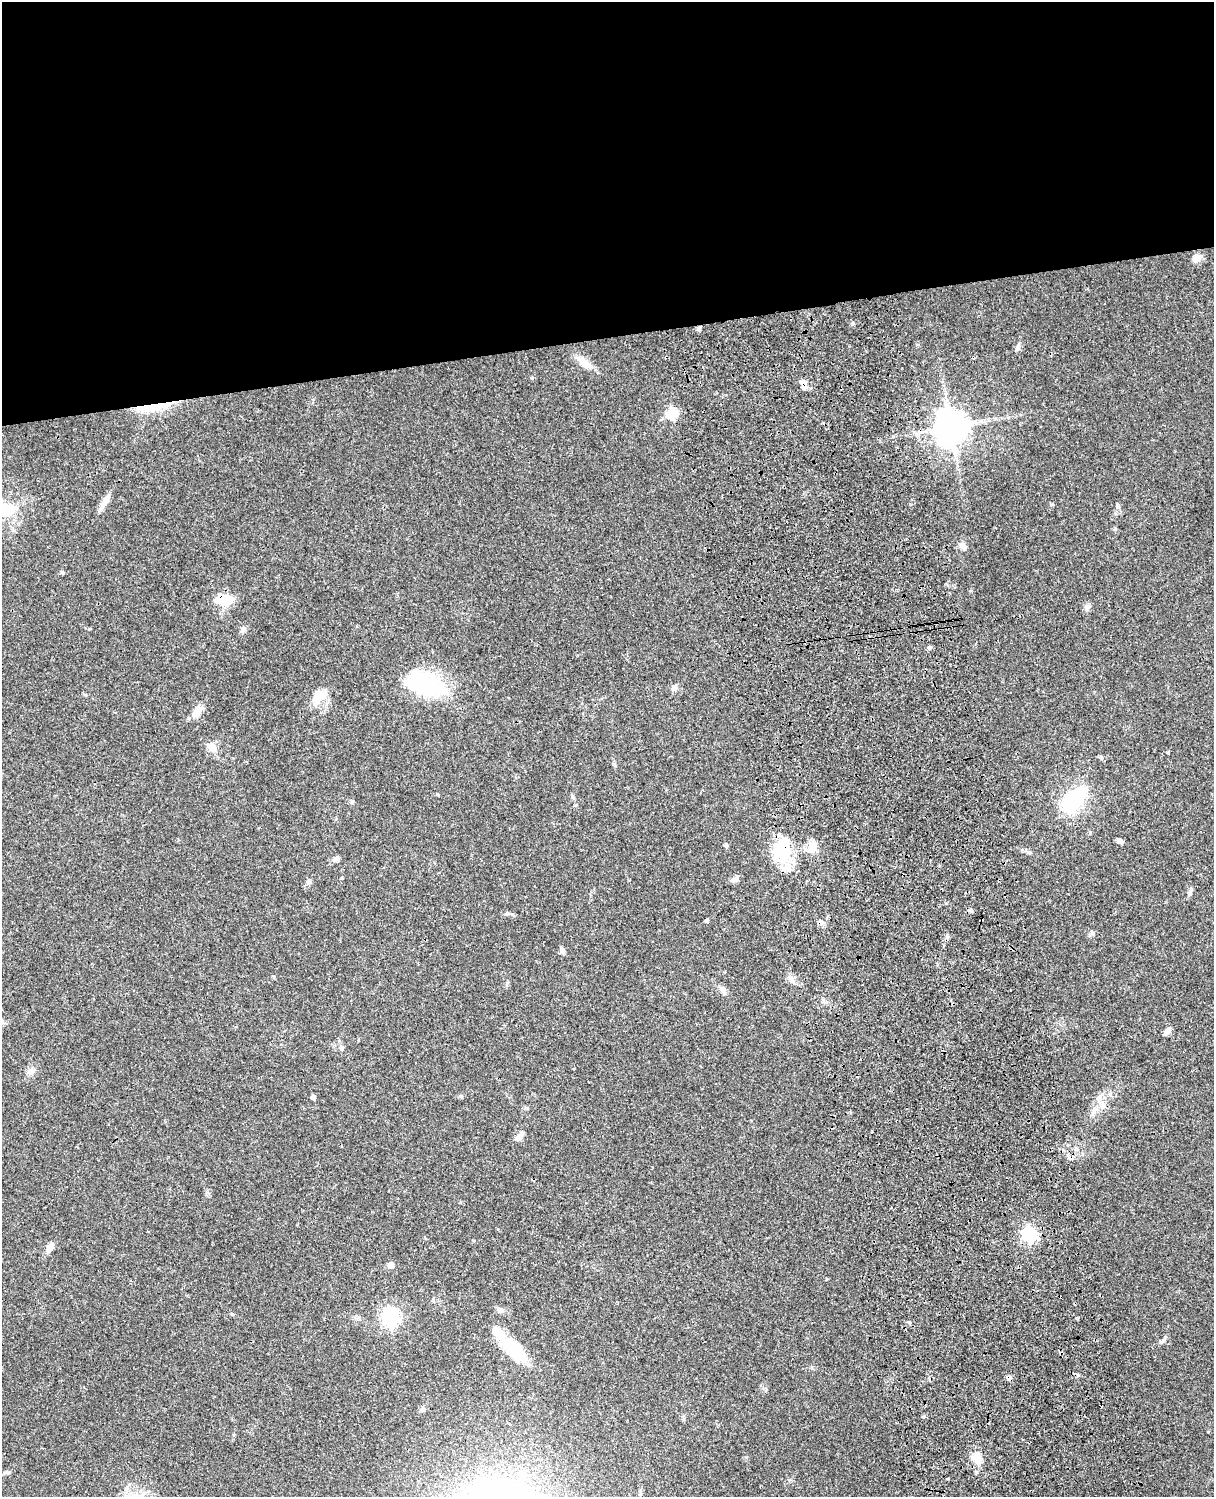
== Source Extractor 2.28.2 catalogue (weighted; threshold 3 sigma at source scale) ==
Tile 2 of 4 x 3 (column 2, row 1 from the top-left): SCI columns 1334-2545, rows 3269-4763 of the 5088 x 4927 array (HDU 1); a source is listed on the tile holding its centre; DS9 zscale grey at full resolution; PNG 1216 x 1499 px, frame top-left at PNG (2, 2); no overlay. Shown black and unused: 23% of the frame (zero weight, under 3 of 4 exposures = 6% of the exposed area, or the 3 px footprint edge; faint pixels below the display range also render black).
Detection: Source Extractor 2.28.2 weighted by HDU 2 'WHT'; one run over the whole footprint, this tile lists its part. Background 0.0821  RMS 0.006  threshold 0.0271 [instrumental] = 3 sigma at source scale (4.5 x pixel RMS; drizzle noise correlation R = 1.50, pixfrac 1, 0.05/0.05 arcsec/px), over >= 5 px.
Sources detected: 64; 1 inside a brighter object's white glare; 3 cosmic-ray / hot-pixel residue — not listed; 1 inside a brighter listed object's ellipse — not listed separately; the other 59 listed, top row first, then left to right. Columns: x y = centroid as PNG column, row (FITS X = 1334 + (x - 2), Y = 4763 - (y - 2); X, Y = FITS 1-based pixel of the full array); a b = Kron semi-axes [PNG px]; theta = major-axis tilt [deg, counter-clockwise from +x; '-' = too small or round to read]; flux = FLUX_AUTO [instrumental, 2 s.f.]
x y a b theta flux
1197 258 10 8 29 4.6
699 329 6 5 - 1.1
1018 347 9 5 68 1.8
584 362 23 9 -35 6.8
532 378 4 4 - 0.71
803 385 10 7 -67 2.9
153 407 45 8 9 19
672 413 6 6 - 38
951 427 10 10 - 1200
105 502 25 7 59 4.8
1118 506 6 5 - 1.6
4 510 33 17 -5 22
963 546 10 7 -64 3
62 572 5 4 - 0.77
224 599 16 11 2 16
1087 608 9 5 -86 1.9
243 630 10 6 41 1.9
929 648 5 5 - 1.4
425 684 50 25 -25 47
674 688 8 7 - 2.5
319 696 20 13 36 11
197 712 15 9 58 6.2
211 747 15 10 -38 4.9
1101 757 6 5 - 0.99
572 797 6 4 -88 0.94
1074 800 35 17 48 42
352 802 6 5 - 0.94
1120 841 8 5 -25 1.8
726 845 4 4 - 1.1
813 847 18 10 87 6.2
783 851 32 23 -89 25
336 859 9 7 32 1.9
735 879 10 7 26 2.3
309 882 9 6 55 1.7
1190 889 8 4 81 1.2
970 910 6 5 - 1.2
707 921 5 4 - 0.97
1092 933 6 6 - 1.3
562 950 9 6 -75 1.4
791 980 8 6 -70 2.2
723 990 12 7 -55 2.5
1167 1032 10 6 54 2.5
341 1048 7 6 - 1.5
31 1071 14 4 14 2
461 1096 5 4 - 0.74
313 1097 4 4 - 2.4
1103 1106 10 5 64 2.4
519 1137 12 6 43 3.4
1029 1234 6 6 - 130
50 1247 14 7 51 3
391 1265 6 6 - 3.3
433 1299 7 2 -85 0.64
500 1310 10 6 -31 1.9
390 1317 7 7 - 210
909 1322 5 4 - 0.78
512 1349 38 16 -39 25
977 1458 18 11 -63 6.4
7 1472 6 5 - 1
523 1474 7 6 - 8.9
Overlapping masked pixels (flux is a lower limit): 4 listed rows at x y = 803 385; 153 407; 224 599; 783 851
Isophote crosses this tile's border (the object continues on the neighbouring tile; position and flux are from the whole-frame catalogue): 1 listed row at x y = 4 510
Unlisted compact peaks at least as high as the median listed source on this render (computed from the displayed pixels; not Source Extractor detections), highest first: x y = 853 323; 1052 504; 1161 1342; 971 591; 1076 1318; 923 1417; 1022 850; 614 764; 1168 752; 437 794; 232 1314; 507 913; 826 1279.